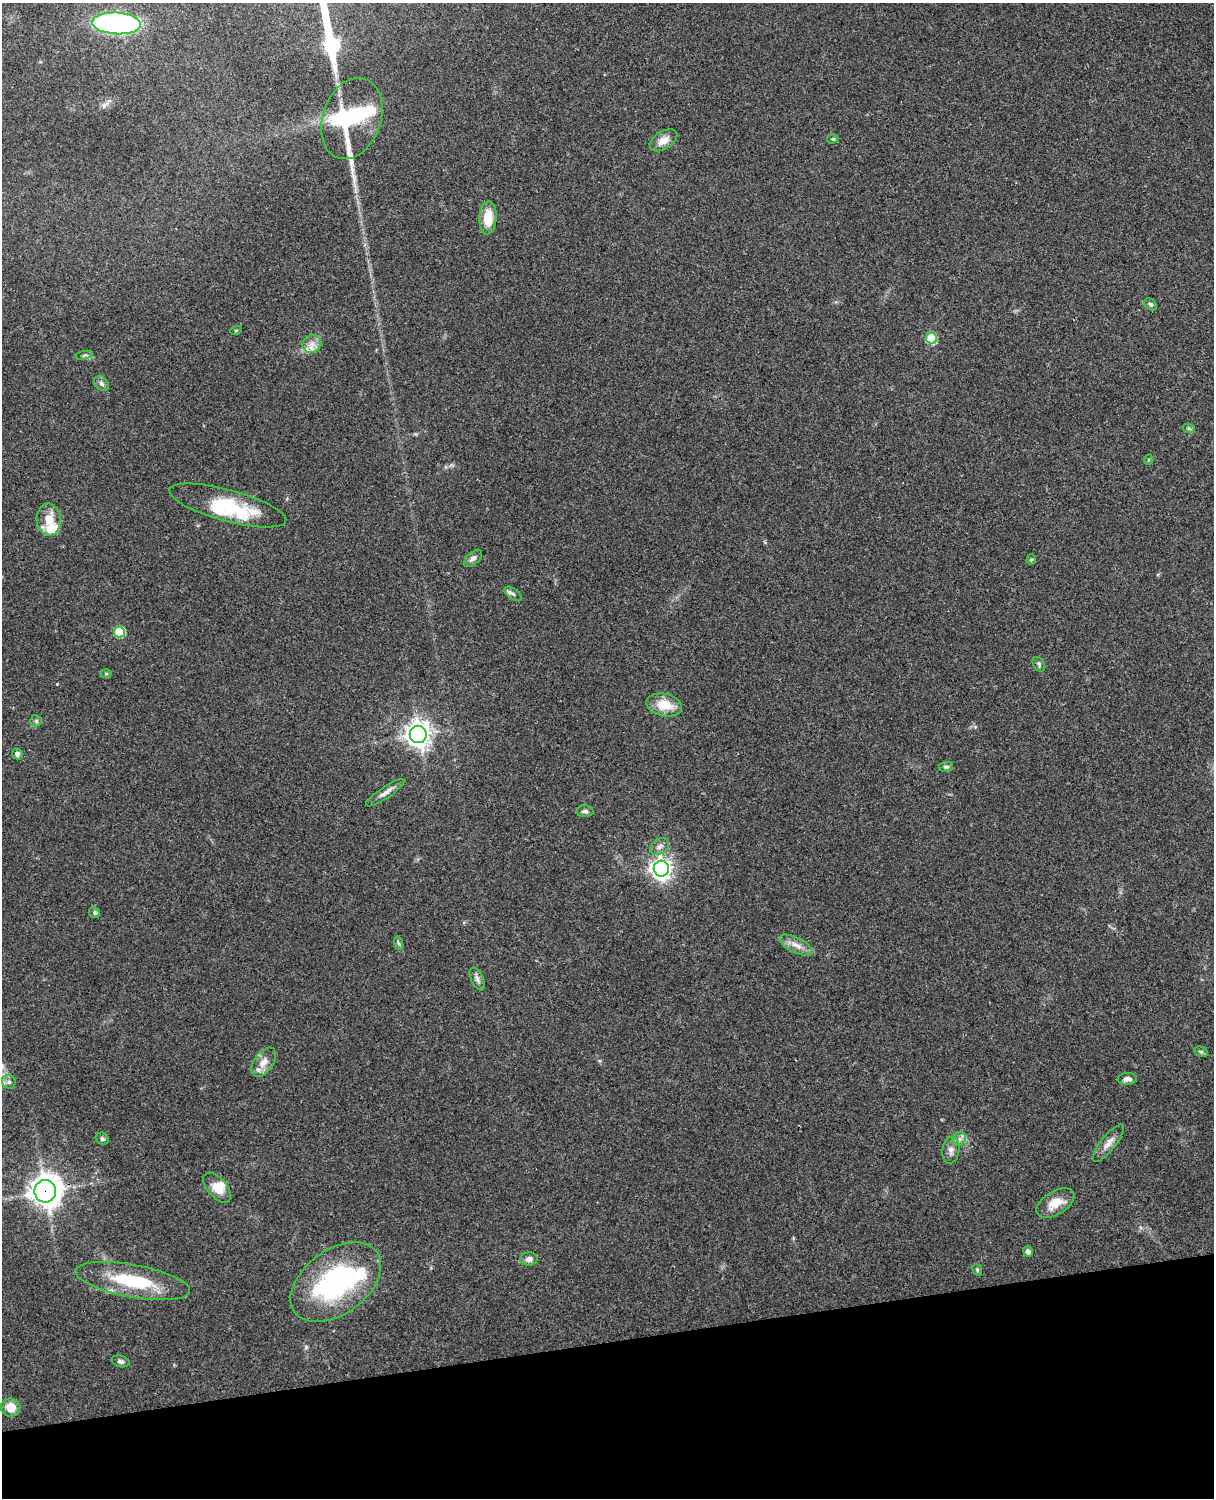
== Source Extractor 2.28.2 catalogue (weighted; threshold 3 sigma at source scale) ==
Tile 10 of 4 x 3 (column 2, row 3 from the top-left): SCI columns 1331-2542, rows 165-1660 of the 5088 x 4928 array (HDU 1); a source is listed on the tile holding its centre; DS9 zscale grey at full resolution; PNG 1216 x 1500 px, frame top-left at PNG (2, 3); each listed source drawn as its Kron ellipse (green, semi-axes under 4 px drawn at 4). Shown black and unused: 10% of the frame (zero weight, under 3 of 4 exposures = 6% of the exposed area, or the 3 px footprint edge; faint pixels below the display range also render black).
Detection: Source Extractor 2.28.2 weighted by HDU 2 'WHT'; one run over the whole footprint, this tile lists its part. Background 0.215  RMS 0.0084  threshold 0.0378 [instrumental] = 3 sigma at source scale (4.5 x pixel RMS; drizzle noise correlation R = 1.50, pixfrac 1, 0.05/0.05 arcsec/px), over >= 5 px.
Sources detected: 61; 3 inside a brighter object's white glare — neither listed nor drawn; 6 inside a brighter listed object's ellipse — not listed separately; the other 52 listed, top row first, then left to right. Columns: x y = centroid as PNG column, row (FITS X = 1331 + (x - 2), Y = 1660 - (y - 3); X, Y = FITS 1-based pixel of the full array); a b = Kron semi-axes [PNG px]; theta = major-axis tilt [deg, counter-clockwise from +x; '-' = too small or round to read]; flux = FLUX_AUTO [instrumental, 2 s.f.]
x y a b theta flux
117 23 24 11 -3 210
352 119 42 29 70 140
833 139 5 4 - 1.3
663 140 15 9 31 8.1
488 218 16 8 87 17
1151 304 7 5 -40 1.6
236 330 5 3 - 0.83
931 338 5 5 - 44
312 344 10 8 37 5.7
84 355 9 3 13 1.5
101 384 8 6 -44 2.6
1189 429 6 4 -19 1.3
1148 460 5 3 - 0.77
228 505 60 16 -15 44
49 520 16 12 -86 15
473 558 11 6 42 3.2
1031 559 5 4 - 1.1
513 594 10 5 -35 2.2
119 632 5 5 - 38
1039 664 8 5 -58 1.8
106 674 5 3 - 1
664 705 18 11 -12 17
36 721 6 5 - 1.5
418 734 9 8 - 730
17 754 5 5 - 2.4
946 767 7 5 8 1.8
385 793 23 6 34 5.4
585 811 8 6 -1 2.6
659 847 10 7 33 3.7
661 869 8 7 - 440
95 913 6 5 - 1.5
398 943 7 4 -70 1.5
796 945 18 7 -26 7.3
477 979 12 6 -64 3.3
1201 1052 7 5 -27 1.5
264 1062 16 9 55 7.4
1127 1079 9 5 2 3.8
9 1082 7 6 - 3.1
102 1139 7 5 -32 2
959 1139 7 6 - 3
1108 1143 23 7 52 6.6
951 1150 13 8 81 4.9
217 1188 18 9 -49 12
45 1191 11 11 - 1100
1055 1203 21 11 31 14
1028 1251 5 4 - 3.6
529 1259 8 6 1 4.4
977 1270 6 4 -69 1.3
133 1281 58 16 -10 53
336 1282 51 32 36 120
121 1361 9 5 -15 2.3
11 1407 10 9 - 12
Overlapping masked pixels (flux is a lower limit): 1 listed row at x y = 45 1191